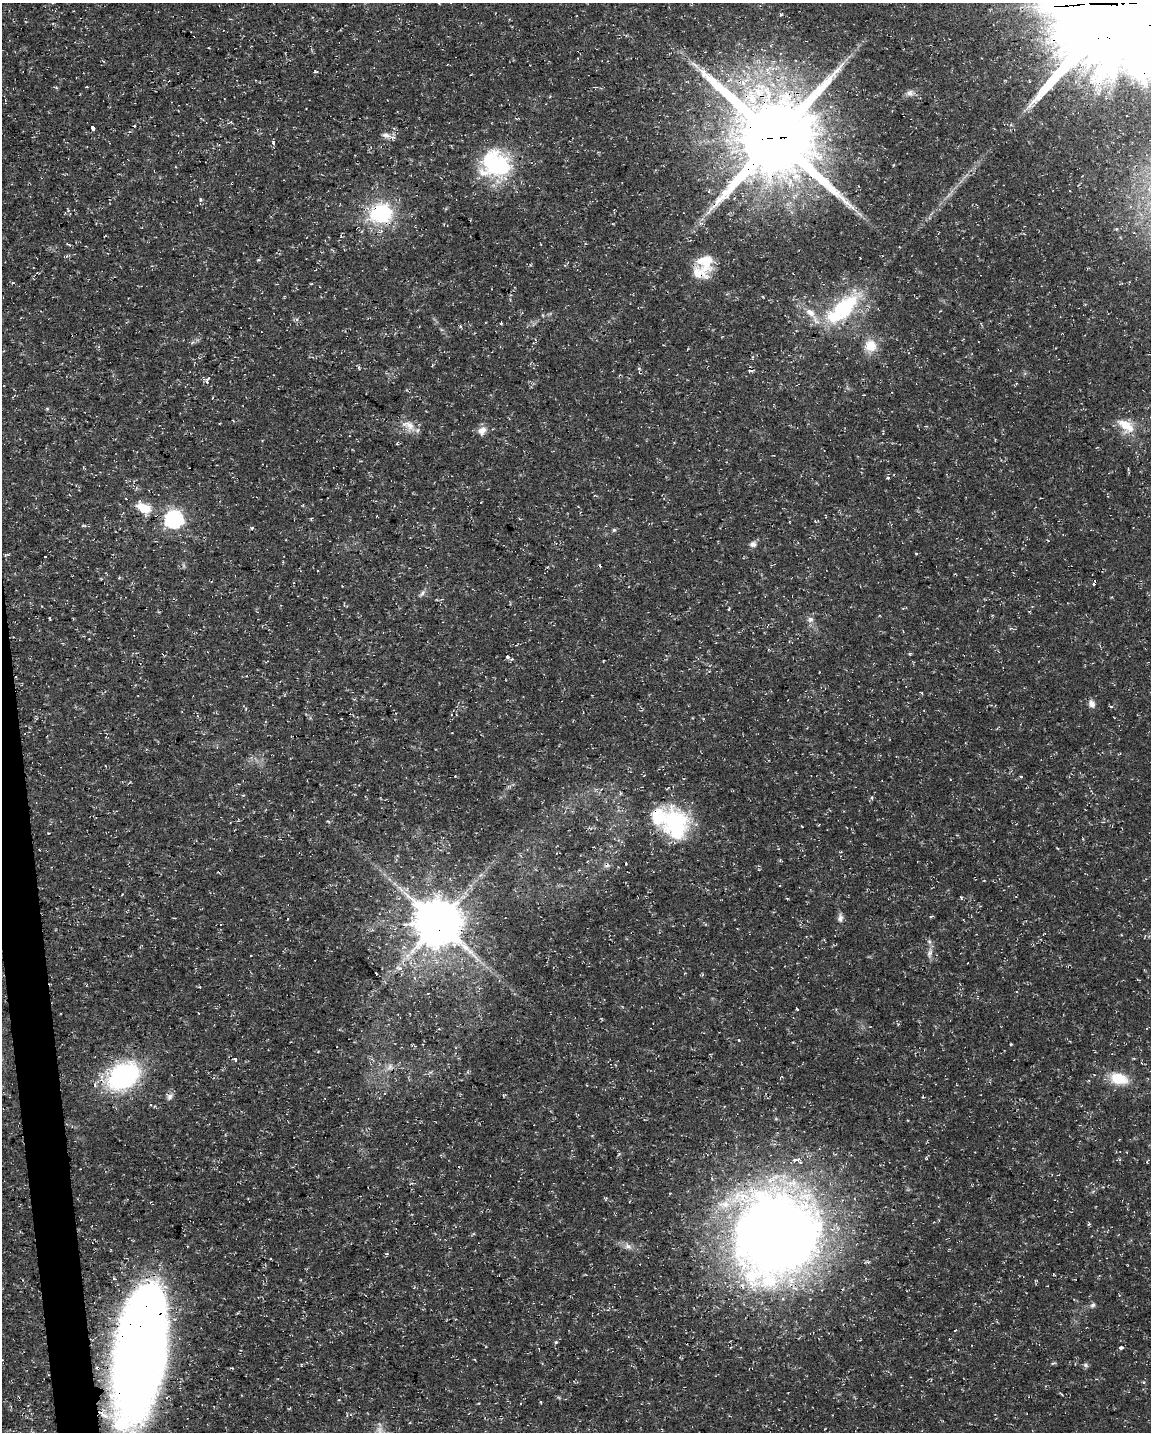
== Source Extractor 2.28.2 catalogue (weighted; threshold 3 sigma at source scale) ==
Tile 7 of 4 x 3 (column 3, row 2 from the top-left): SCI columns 2300-3448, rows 1487-2916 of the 4598 x 4353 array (HDU 1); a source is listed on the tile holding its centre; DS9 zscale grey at full resolution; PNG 1153 x 1434 px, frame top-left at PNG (2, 3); no overlay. Shown black and unused: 2% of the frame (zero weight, under 3 of 4 exposures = <1% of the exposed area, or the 3 px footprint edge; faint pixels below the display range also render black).
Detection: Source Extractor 2.28.2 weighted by HDU 2 'WHT'; one run over the whole footprint, this tile lists its part. Background 0.0193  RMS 0.0025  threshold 0.0111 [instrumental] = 3 sigma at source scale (4.5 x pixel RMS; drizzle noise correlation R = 1.50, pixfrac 1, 0.0396/0.0396 arcsec/px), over >= 5 px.
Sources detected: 104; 1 too faint to see at this stretch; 1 inside a brighter object's white glare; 14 cosmic-ray / hot-pixel residue — not listed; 8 inside a brighter listed object's ellipse — not listed separately; the other 80 listed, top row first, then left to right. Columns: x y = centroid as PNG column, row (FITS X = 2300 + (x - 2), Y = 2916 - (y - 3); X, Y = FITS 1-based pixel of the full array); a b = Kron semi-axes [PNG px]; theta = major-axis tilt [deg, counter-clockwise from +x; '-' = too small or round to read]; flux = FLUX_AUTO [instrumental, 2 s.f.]
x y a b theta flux
910 93 11 8 4 1.2
231 122 4 4 - 0.29
93 127 4 3 - 6.8
386 135 14 6 -14 1.3
776 138 27 24 -41 3100
273 142 4 3 - 0.77
496 165 32 27 -12 27
200 199 4 4 - 0.38
68 211 5 3 - 0.29
381 213 22 18 13 22
701 223 7 4 18 0.49
258 260 5 3 - 0.28
698 273 29 20 10 5.8
13 283 5 3 - 0.24
843 309 51 21 42 22
810 313 15 9 -37 2.7
501 323 3 3 - 0.28
870 346 13 12 - 4.6
752 357 5 3 - 0.25
207 380 10 6 70 0.84
47 409 4 4 - 0.3
409 425 22 12 -30 3
1126 425 26 13 -36 5
482 431 12 10 55 1.8
262 441 4 2 - 0.19
888 478 5 4 - 0.39
144 508 17 11 -29 5.1
174 519 7 7 - 81
84 526 7 4 7 0.38
252 528 6 3 45 0.26
614 530 6 5 - 0.39
753 544 8 7 - 1.1
5 555 4 3 - 0.24
45 556 3 3 - 0.68
547 567 4 3 - 0.21
119 577 4 4 - 0.28
422 593 10 5 47 0.73
729 609 4 2 - 0.26
810 619 8 7 - 0.99
508 657 4 3 - 0.92
921 692 4 2 - 0.18
1092 704 10 7 -68 1.4
1021 776 3 3 - 0.34
239 784 3 2 - 0.15
508 787 6 4 20 0.43
675 825 41 30 -83 23
818 825 4 2 - 0.19
801 826 3 2 - 0.18
593 847 3 2 - 0.22
961 897 4 3 - 0.29
787 898 4 3 - 0.21
931 916 5 3 - 0.25
840 918 11 7 84 1
438 922 14 13 - 1200
930 953 14 7 78 1.4
399 968 10 6 -15 1
375 973 3 3 - 1.7
415 978 5 5 - 0.44
797 1009 3 3 - 0.26
898 1024 5 4 - 0.31
739 1040 3 3 - 0.73
235 1059 4 4 - 0.46
1142 1063 3 2 - 0.2
390 1067 11 7 59 1.3
123 1076 30 21 29 42
1119 1079 20 13 -14 7
170 1097 11 7 57 1
1089 1224 5 4 - 0.28
776 1235 90 84 65 300
628 1246 11 7 -19 1.3
114 1279 5 3 - 0.29
1093 1305 8 6 48 0.63
955 1330 3 2 - 0.38
556 1342 4 3 - 0.33
1121 1347 4 3 - 1.2
141 1350 115 40 82 340
1053 1363 8 3 12 0.32
1086 1365 7 5 -22 0.53
1143 1382 4 3 - 0.27
541 1402 3 3 - 0.29
Overlapping masked pixels (flux is a lower limit): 7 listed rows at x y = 776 138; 381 213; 675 825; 438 922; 123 1076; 776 1235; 141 1350
Isophote crosses this tile's border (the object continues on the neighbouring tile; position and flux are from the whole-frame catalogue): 1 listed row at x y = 141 1350
Unlisted compact peaks at least as high as the median listed source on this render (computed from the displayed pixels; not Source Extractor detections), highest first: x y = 872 797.